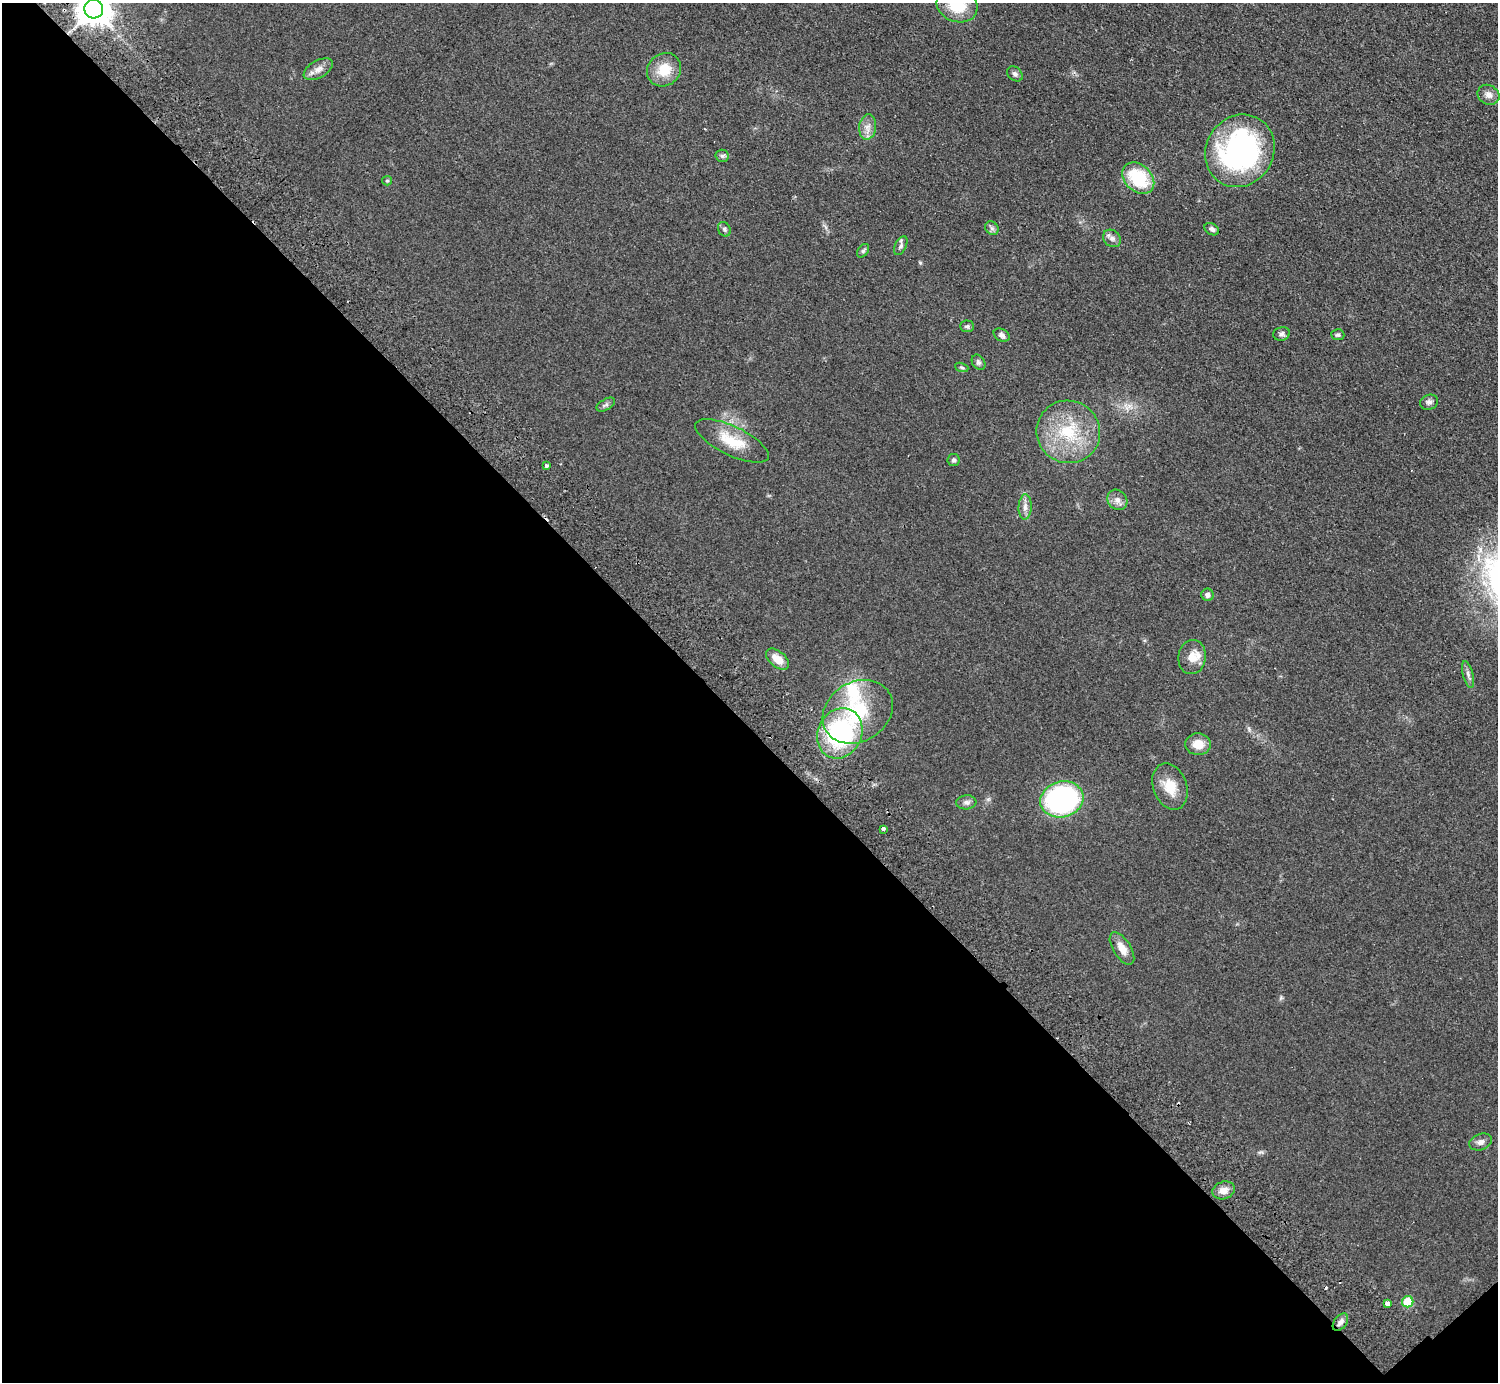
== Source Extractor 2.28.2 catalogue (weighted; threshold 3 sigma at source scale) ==
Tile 14 of 4 x 4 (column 2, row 4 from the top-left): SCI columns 1541-3036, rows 202-1581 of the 6072 x 6066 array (HDU 1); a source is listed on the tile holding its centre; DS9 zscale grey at full resolution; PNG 1500 x 1384 px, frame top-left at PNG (2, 3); each listed source drawn as its Kron ellipse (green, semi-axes under 4 px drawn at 4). Shown black and unused: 48% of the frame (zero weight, under 2 of 3 exposures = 3% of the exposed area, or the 3 px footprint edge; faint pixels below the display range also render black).
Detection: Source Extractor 2.28.2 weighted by HDU 2 'WHT'; one run over the whole footprint, this tile lists its part. Background 0.0639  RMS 0.0091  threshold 0.0409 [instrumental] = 3 sigma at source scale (4.5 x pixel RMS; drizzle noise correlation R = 1.50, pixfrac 1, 0.05/0.05 arcsec/px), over >= 5 px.
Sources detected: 53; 3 cosmic-ray / hot-pixel residue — neither listed nor drawn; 2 inside a brighter listed object's ellipse — not listed separately; the other 48 listed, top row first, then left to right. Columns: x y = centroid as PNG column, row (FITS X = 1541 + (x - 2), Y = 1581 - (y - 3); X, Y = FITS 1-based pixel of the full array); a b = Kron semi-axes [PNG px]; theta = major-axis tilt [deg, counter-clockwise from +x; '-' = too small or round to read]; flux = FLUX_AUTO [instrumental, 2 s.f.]
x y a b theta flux
957 5 21 16 -21 33
94 9 9 9 - 2100
318 69 16 8 30 6.6
664 70 18 16 39 21
1015 74 8 6 -44 2.8
1489 95 11 9 -32 5.7
868 127 13 8 82 6.5
1240 151 37 33 58 200
722 156 6 6 - 2
1138 178 18 13 -44 45
387 181 5 4 - 1.2
992 228 7 6 - 2.4
724 229 8 6 -61 2.2
1212 229 8 5 -31 2.9
1112 238 10 8 -42 4
901 246 10 5 65 2.6
863 251 8 5 54 1.8
967 326 7 6 - 1.9
1282 334 8 6 13 2.9
1002 335 8 6 -29 2.9
1338 335 6 5 - 2.1
978 362 8 6 -58 2.3
962 367 7 4 -20 1.4
1429 402 9 7 22 3
606 405 10 5 30 2.4
1068 432 32 31 - 54
732 441 40 14 -26 27
954 460 6 6 - 2.3
547 466 3 3 - 4.2
1117 500 11 9 -45 5.2
1025 507 13 6 86 4.8
1207 595 6 6 - 3.2
1192 657 17 14 83 11
778 659 13 8 -40 11
1468 675 14 5 -76 3.3
858 712 37 29 32 64
840 733 26 22 64 120
1198 744 13 11 -4 12
1170 787 24 17 -70 19
1062 799 22 18 15 170
966 802 10 7 4 3.5
883 829 3 3 - 6
1122 948 18 9 -58 10
1481 1142 12 8 18 4.5
1224 1190 11 8 17 7.7
1408 1302 6 5 - 24
1387 1304 4 3 - 26
1340 1322 10 6 53 4.1
Isophote crosses this tile's border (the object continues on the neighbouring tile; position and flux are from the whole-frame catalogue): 2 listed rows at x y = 957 5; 94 9